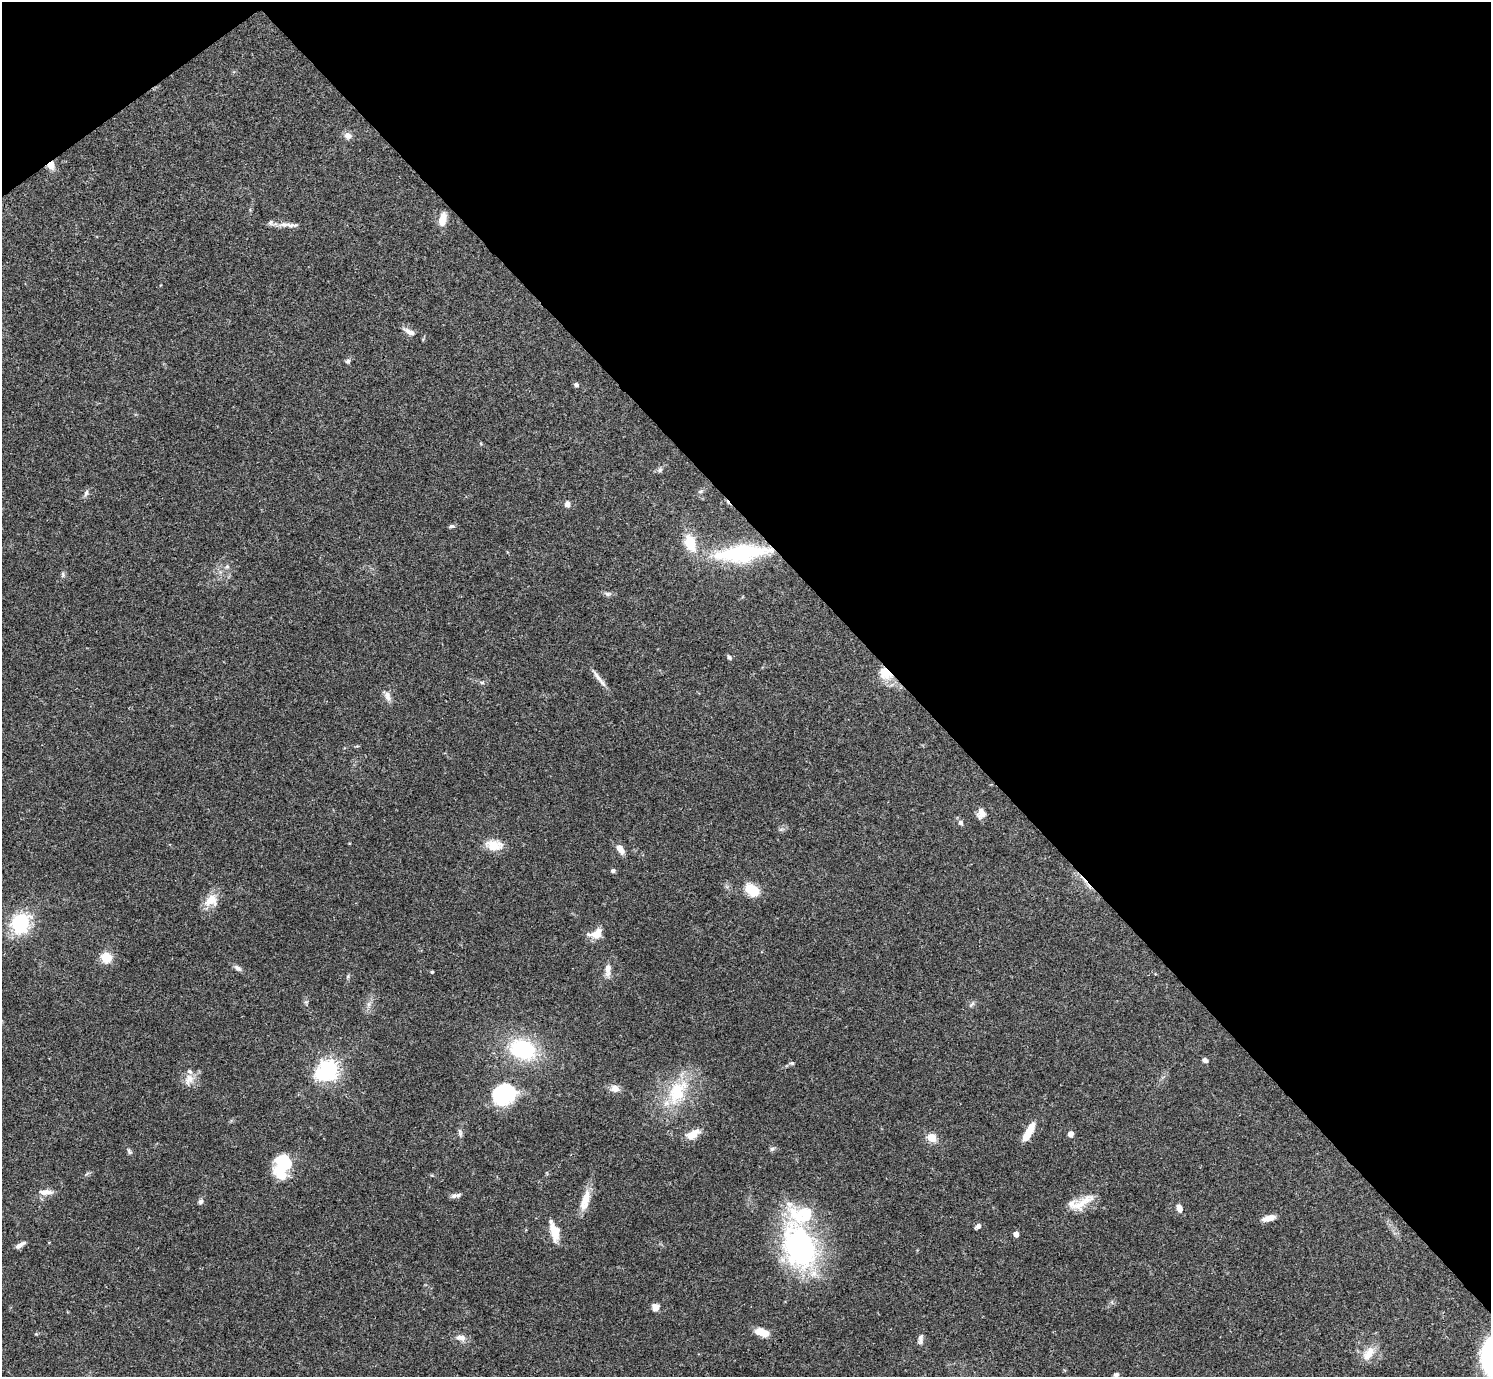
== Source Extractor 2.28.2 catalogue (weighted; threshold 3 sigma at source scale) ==
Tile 3 of 4 x 4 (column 3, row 1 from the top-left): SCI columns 2980-4468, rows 4285-5659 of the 5961 x 5958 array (HDU 1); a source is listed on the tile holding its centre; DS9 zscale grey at full resolution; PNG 1493 x 1379 px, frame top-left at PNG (2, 2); no overlay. Shown black and unused: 41% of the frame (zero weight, under 3 of 4 exposures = <1% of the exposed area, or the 3 px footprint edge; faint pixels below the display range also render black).
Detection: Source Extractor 2.28.2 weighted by HDU 2 'WHT'; one run over the whole footprint, this tile lists its part. Background 0.0408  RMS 0.0026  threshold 0.0118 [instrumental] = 3 sigma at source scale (4.5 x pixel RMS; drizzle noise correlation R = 1.50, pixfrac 1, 0.05/0.05 arcsec/px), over >= 5 px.
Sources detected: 83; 4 inside a brighter object's white glare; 2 cosmic-ray / hot-pixel residue — not listed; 2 inside a brighter listed object's ellipse — not listed separately; the other 75 listed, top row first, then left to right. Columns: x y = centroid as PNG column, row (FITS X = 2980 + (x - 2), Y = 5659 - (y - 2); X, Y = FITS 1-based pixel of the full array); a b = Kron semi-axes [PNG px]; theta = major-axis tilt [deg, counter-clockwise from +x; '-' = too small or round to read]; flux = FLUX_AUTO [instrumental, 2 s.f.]
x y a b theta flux
348 136 10 8 -35 1.4
51 165 10 8 -88 2.1
442 220 14 7 76 3.8
285 224 25 7 1 2.3
409 332 21 7 -28 1.8
348 361 7 6 - 0.62
576 385 6 5 - 0.62
660 470 8 6 52 0.69
700 491 7 5 20 0.56
86 493 10 5 74 0.78
567 504 8 6 -89 1.1
452 526 8 4 9 0.6
690 543 20 13 -71 7.2
741 553 60 17 6 28
227 566 6 5 - 0.51
63 574 9 4 90 0.53
607 594 11 6 -8 0.8
729 657 7 4 -46 0.58
885 674 20 14 -42 5.2
599 678 32 5 -52 1.9
482 682 6 4 -1 0.43
387 696 15 8 -76 1.6
357 746 5 4 - 0.3
981 813 10 9 - 2.4
961 823 7 6 - 0.88
494 845 21 12 -6 4.5
620 848 12 6 -54 2.3
613 871 5 4 - 0.66
752 890 16 10 -35 6.4
211 900 20 15 33 4
20 923 8 7 - 62
596 934 14 9 14 4
106 958 11 10 - 4.8
237 968 11 6 -35 0.91
608 970 18 7 88 2.1
432 972 4 3 - 0.32
348 977 7 4 71 0.45
306 1002 6 5 - 0.45
368 1004 7 6 - 0.84
972 1004 9 4 36 0.59
522 1049 27 20 -20 23
1205 1060 6 5 - 0.82
792 1063 7 5 -1 0.47
328 1069 7 6 - 150
189 1079 16 13 64 2.8
615 1088 12 9 -2 1.8
677 1092 41 24 62 15
503 1095 25 22 7 18
1029 1131 20 7 61 4.5
460 1133 12 5 -79 0.82
693 1134 17 8 31 3.7
1070 1134 6 5 - 1.3
932 1138 5 5 - 14
772 1149 7 5 42 0.54
129 1151 10 5 -59 0.61
281 1166 29 15 83 12
87 1174 8 3 45 0.39
46 1192 19 7 0 2.2
454 1196 10 7 18 0.97
585 1199 25 10 72 4.5
200 1201 6 6 - 0.79
1080 1203 35 13 23 5.5
1179 1208 8 6 -67 1.9
1269 1218 15 6 16 2.2
978 1226 6 5 - 0.96
555 1231 22 10 -76 5
1016 1234 4 4 - 2.2
20 1245 14 5 32 1.2
799 1247 60 39 -70 49
655 1307 8 7 - 2
762 1332 15 7 -17 4.3
461 1338 14 8 -9 1.8
920 1339 13 6 83 1.1
1368 1354 23 13 56 4
1116 1374 6 5 - 0.7
Overlapping masked pixels (flux is a lower limit): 3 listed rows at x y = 51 165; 741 553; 885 674